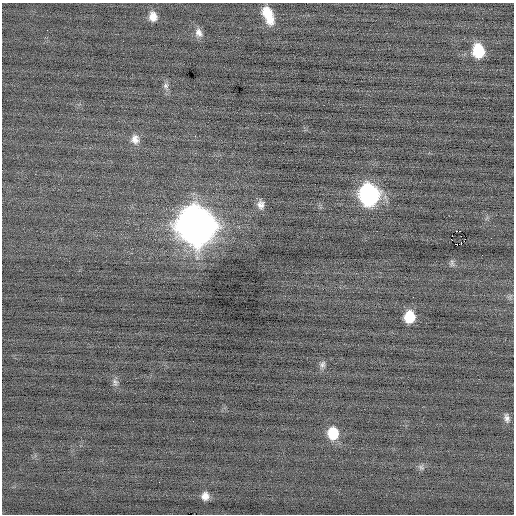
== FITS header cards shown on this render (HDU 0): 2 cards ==
NAXIS1  =                  512 / Axis length
NAXIS2  =                  512 / Axis length

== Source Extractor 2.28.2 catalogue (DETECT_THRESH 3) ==
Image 512 x 512 px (HDU 0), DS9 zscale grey, 1 PNG px = 1 image px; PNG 516 x 516 px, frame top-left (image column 1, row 512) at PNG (2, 3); no overlay
Background -0.0522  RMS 0.69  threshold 2.08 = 3 sigma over >= 5 px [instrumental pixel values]
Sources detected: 23; all 23 listed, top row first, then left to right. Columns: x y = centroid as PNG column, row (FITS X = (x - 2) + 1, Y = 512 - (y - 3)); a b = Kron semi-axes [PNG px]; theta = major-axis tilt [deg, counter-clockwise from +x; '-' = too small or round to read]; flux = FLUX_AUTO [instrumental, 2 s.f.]
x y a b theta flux
268 15 20 9 -68 1100
153 16 11 9 -82 420
47 30 2 2 - 34
199 33 12 9 -66 280
478 51 12 10 -79 1700
166 86 9 7 -84 170
195 136 3 2 - 47
135 139 14 11 -85 380
369 195 14 12 -83 11000
261 205 12 9 -84 290
196 226 17 15 -73 100000
460 231 2 2 - 1400
451 239 2 2 - 160
461 243 3 2 - 62
455 244 3 2 - 240
452 263 11 5 -86 110
409 317 10 9 - 1100
322 365 10 8 58 180
115 382 11 7 -84 180
507 418 12 7 -77 210
333 433 13 11 90 1200
421 467 9 6 -44 130
205 496 8 7 - 330